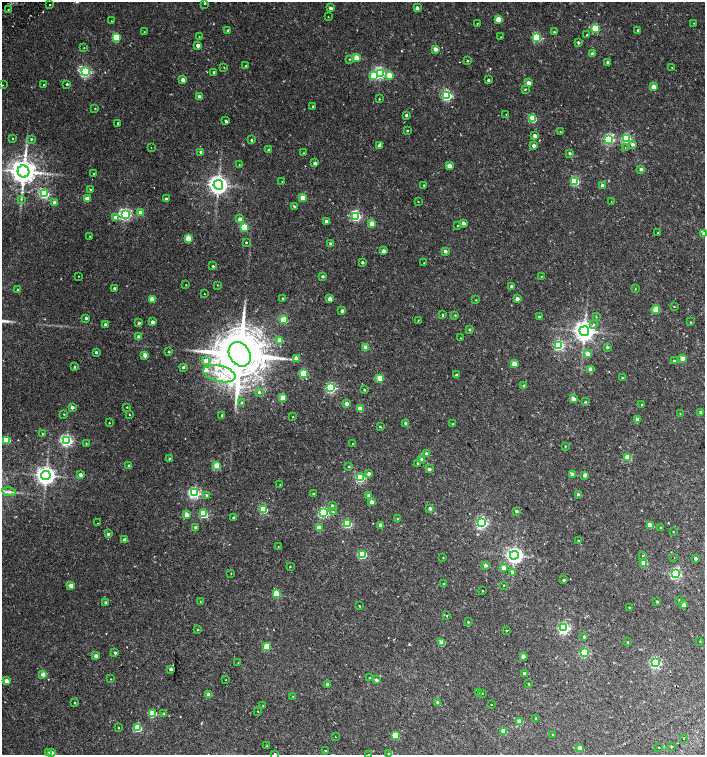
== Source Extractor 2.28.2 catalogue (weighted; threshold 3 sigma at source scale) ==
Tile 6 of 4 x 4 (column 2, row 2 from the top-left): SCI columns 1598-3002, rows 3061-4565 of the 6068 x 6115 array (HDU 1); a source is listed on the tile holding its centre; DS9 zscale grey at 2 x 2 block average (1 PNG px = mean of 2 x 2 image px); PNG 707 x 757 px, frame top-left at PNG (2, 2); each listed source drawn as its Kron ellipse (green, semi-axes under 4 px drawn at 4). Shown black and unused: <1% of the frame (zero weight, under 2 of 3 exposures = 3% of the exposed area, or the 3 px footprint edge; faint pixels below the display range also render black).
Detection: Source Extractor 2.28.2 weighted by HDU 2 'WHT'; one run over the whole footprint, this tile lists its part. Background 0.0101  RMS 0.0028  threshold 0.0126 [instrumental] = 3 sigma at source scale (4.5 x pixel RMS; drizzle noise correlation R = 1.50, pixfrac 1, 0.0396/0.0396 arcsec/px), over >= 5 px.
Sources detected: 336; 4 cosmic-ray / hot-pixel residue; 1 long thin detection or spike segment (spike, bleed or trail) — neither listed nor drawn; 3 inside a brighter listed object's ellipse — not listed separately; the other 328 listed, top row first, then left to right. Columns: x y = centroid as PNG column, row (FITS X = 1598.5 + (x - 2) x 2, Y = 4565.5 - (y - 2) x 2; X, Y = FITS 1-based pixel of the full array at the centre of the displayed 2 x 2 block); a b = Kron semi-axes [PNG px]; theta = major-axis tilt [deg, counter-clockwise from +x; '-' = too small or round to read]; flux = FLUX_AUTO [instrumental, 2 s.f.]
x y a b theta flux
205 3 2 2 - 0.66
50 5 2 2 - 0.91
331 8 2 2 - 2.6
417 8 2 2 - 3.5
8 10 2 2 - 0.38
328 17 2 2 - 0.22
498 19 3 3 - 12
111 21 2 2 - 0.25
477 23 2 2 - 0.3
694 23 3 2 - 0.27
595 29 3 3 - 27
228 31 2 2 - 2.5
638 31 2 2 - 2.1
144 32 2 2 - 0.35
554 32 3 2 - 0.72
587 35 2 2 - 0.3
199 36 2 2 - 0.25
116 37 3 3 - 22
501 37 3 2 - 0.29
537 38 3 3 - 39
578 42 3 2 - 1.2
198 45 2 2 - 5.1
84 48 2 2 - 0.25
435 49 2 2 - 5.9
592 54 3 2 - 2.8
356 58 3 3 - 13
349 59 3 2 - 0.49
467 61 2 2 - 0.61
608 62 2 2 - 2
246 66 2 2 - 0.6
672 67 2 2 - 0.77
224 68 2 2 - 0.75
85 72 3 3 - 83
214 72 2 2 - 1.2
380 73 3 3 - 89
390 75 3 3 - 12
374 76 3 3 - 17
183 80 2 2 - 6.3
488 80 2 2 - 1.3
529 83 3 2 - 3.8
67 84 2 2 - 0.97
2 85 2 2 - 0.31
43 85 2 2 - 0.48
653 87 3 2 - 9.4
525 89 2 2 - 0.77
447 96 3 3 - 65
199 97 2 2 - 5.8
379 99 2 2 - 0.39
313 106 2 2 - 0.85
95 109 2 2 - 0.43
506 114 2 2 - 0.32
406 115 2 2 - 1.6
533 119 3 3 - 24
226 121 2 2 - 1.2
118 123 2 2 - 2
407 130 2 2 - 0.52
560 131 2 2 - 0.24
535 136 3 2 - 5.2
12 138 2 2 - 0.37
31 139 3 2 - 0.92
609 139 3 3 - 65
627 139 3 3 - 51
251 140 2 2 - 0.96
633 144 3 3 - 2
379 145 4 3 - 3.1
534 145 2 2 - 3.8
151 147 2 2 - 0.24
625 148 2 2 - 0.42
269 150 2 2 - 2.2
201 152 2 2 - 3
303 153 2 2 - 0.3
570 153 2 2 - 1.2
315 163 3 2 - 1.6
239 165 2 2 - 0.29
449 166 3 3 - 11
641 169 3 3 - 1.6
23 172 6 5 - 970
94 174 2 2 - 0.7
282 181 2 2 - 0.56
575 181 3 3 - 36
218 185 5 4 - 380
424 185 2 2 - 0.56
602 185 2 2 - 2.3
90 189 3 2 - 0.46
44 194 3 3 - 53
87 198 3 2 - 6.7
166 198 2 2 - 1.2
303 198 3 3 - 13
21 199 3 2 - 0.62
55 202 2 2 - 5.2
418 202 2 2 - 0.49
611 202 2 2 - 0.31
294 206 3 2 - 0.69
140 212 3 2 - 7.7
125 215 4 3 - 99
356 216 4 3 - 64
116 217 3 2 - 5.5
240 219 3 2 - 4.2
326 221 2 2 - 2.2
463 223 2 2 - 3.3
372 224 3 3 - 9.9
458 226 2 2 - 0.51
244 227 3 3 - 29
658 233 2 2 - 0.41
704 234 2 2 - 4.1
90 236 2 2 - 0.4
188 238 3 3 - 12
246 242 2 2 - 2.2
331 244 2 2 - 2.5
383 251 2 2 - 3.4
445 251 2 2 - 3.1
362 262 2 2 - 1.4
424 263 2 2 - 0.29
213 266 2 2 - 0.97
78 276 2 2 - 0.23
323 276 2 2 - 1.1
541 277 2 2 - 0.39
186 285 2 2 - 0.25
217 285 2 2 - 0.27
512 286 2 2 - 2.1
114 288 2 2 - 0.88
635 289 2 2 - 0.31
18 290 2 2 - 1.1
204 294 2 2 - 0.27
283 298 3 2 - 0.48
152 299 3 3 - 8.6
329 299 2 2 - 4.3
517 299 2 2 - 4.1
476 300 2 2 - 0.44
674 306 2 2 - 0.67
656 310 4 3 - 17
342 311 2 2 - 2.8
442 315 2 2 - 1.9
455 315 2 2 - 0.6
539 317 2 2 - 1.8
596 317 2 2 - 0.39
86 318 2 2 - 1.5
284 320 3 3 - 23
418 320 2 2 - 0.44
152 322 2 2 - 3.1
690 322 2 2 - 0.34
139 323 2 2 - 1.3
105 324 2 2 - 2.1
593 324 3 2 - 1
469 330 3 2 - 0.75
584 331 5 5 - 500
138 337 2 2 - 2.1
461 338 2 2 - 0.3
280 340 3 2 - 9.1
559 345 3 3 - 64
366 347 3 3 - 8.5
607 347 2 2 - 1.4
96 352 3 3 - 1.3
169 352 3 2 - 0.53
240 354 13 10 -56 4800
588 354 3 3 - 6.4
145 355 3 2 - 6.5
296 358 3 2 - 7
682 358 3 2 - 8.9
206 360 3 3 - 4.5
674 361 3 2 - 0.69
514 364 3 3 - 10
74 367 3 2 - 0.85
183 367 2 2 - 1.7
591 369 3 2 - 8.2
219 374 16 8 -14 12
303 374 3 3 - 28
457 375 2 2 - 1.1
380 378 3 3 - 16
622 378 2 2 - 0.79
524 386 2 2 - 2.1
331 388 3 3 - 73
364 389 3 2 - 0.75
259 392 4 3 - 0.82
283 397 3 3 - 12
573 399 3 2 - 6.5
241 402 3 2 - 0.95
585 402 3 2 - 0.49
346 403 2 2 - 4.5
642 405 2 2 - 0.72
72 407 2 2 - 3
127 407 2 2 - 0.41
360 409 3 3 - 13
701 412 2 2 - 3.1
64 414 3 2 - 0.37
680 414 2 2 - 0.26
129 415 2 2 - 0.36
222 415 2 2 - 0.73
293 417 2 2 - 0.3
637 420 2 2 - 6.2
109 423 2 2 - 0.33
405 423 2 2 - 1.1
453 424 2 2 - 0.41
380 427 2 2 - 0.63
42 434 2 2 - 0.38
6 440 3 3 - 26
67 440 4 3 - 110
86 443 3 2 - 0.3
353 443 2 2 - 0.26
565 446 2 2 - 0.46
427 454 3 2 - 3.7
628 457 3 3 - 17
170 459 3 2 - 1.6
422 460 2 2 - 6.5
418 463 3 3 - 0.71
129 465 2 2 - 1.1
217 466 3 3 - 18
349 466 3 2 - 0.53
429 469 3 2 - 2.1
369 474 2 2 - 2.7
572 474 3 2 - 6.1
46 475 5 4 - 390
80 475 2 2 - 2.5
585 475 2 2 - 3.1
360 478 3 3 - 46
280 485 2 2 - 0.29
9 492 7 3 -12 1.7
194 493 4 3 - 97
314 494 2 2 - 0.91
578 494 3 3 - 1.3
206 495 3 3 - 0.74
369 495 3 3 - 3.1
371 502 3 2 - 3.6
332 506 2 2 - 1.3
430 508 2 2 - 3
264 509 3 3 - 33
516 511 3 2 - 1.5
324 512 3 3 - 67
333 512 4 3 - 0.75
204 514 3 3 - 30
186 515 2 2 - 7.3
233 517 3 2 - 0.8
397 519 3 2 - 0.64
97 523 2 2 - 0.19
482 523 4 3 - 98
347 524 3 3 - 43
380 525 3 2 - 5.2
650 525 3 3 - 12
196 527 2 2 - 1.6
319 528 3 3 - 9.2
661 528 2 2 - 0.97
673 532 2 2 - 0.29
108 534 3 2 - 1.4
125 540 2 2 - 3
578 541 2 2 - 0.44
278 547 2 2 - 0.26
363 555 3 3 - 31
514 555 4 4 - 240
642 556 2 2 - 0.77
674 557 2 2 - 0.28
443 558 2 2 - 0.35
696 558 2 2 - 2
644 563 3 3 - 13
486 565 2 2 - 2.8
290 567 2 2 - 0.48
504 568 3 2 - 6.1
231 573 2 2 - 0.23
513 573 3 3 - 2.4
675 574 3 3 - 76
564 580 2 2 - 1.1
444 584 3 2 - 0.64
504 585 2 2 - 0.6
71 586 2 2 - 6.4
482 591 2 2 - 0.3
276 594 3 3 - 17
200 601 2 2 - 0.31
680 601 3 2 - 1.4
106 602 2 2 - 1
657 602 2 2 - 0.86
683 604 2 2 - 6.5
359 606 2 2 - 0.39
629 607 2 2 - 0.54
447 616 2 2 - 0.79
468 622 3 2 - 0.44
564 628 3 3 - 97
197 630 2 2 - 0.57
506 631 2 2 - 1.1
584 637 3 2 - 1.3
700 641 2 2 - 0.33
627 642 2 2 - 0.54
442 643 3 3 - 11
267 647 3 3 - 21
115 653 2 2 - 1.4
584 653 3 3 - 50
96 656 3 2 - 4.5
523 656 2 2 - 4.2
238 663 2 2 - 0.29
655 663 3 3 - 85
171 669 2 2 - 2.1
525 673 3 3 - 1.2
43 674 2 2 - 6.2
370 678 2 2 - 0.6
111 679 2 2 - 0.27
226 680 2 2 - 0.41
376 680 2 2 - 2
6 681 2 2 - 6.5
327 684 2 2 - 1.7
529 684 3 2 - 0.46
478 692 2 2 - 0.3
482 693 2 2 - 1.9
208 695 2 2 - 6
293 696 2 2 - 0.27
74 702 3 2 - 0.43
438 702 3 2 - 2.9
263 705 2 2 - 0.29
491 705 2 2 - 0.89
258 711 2 2 - 0.24
153 713 3 3 - 25
164 714 2 2 - 2
536 718 2 2 - 0.42
520 721 3 3 - 12
118 728 2 2 - 0.36
138 728 3 3 - 29
504 731 3 3 - 13
396 735 3 3 - 24
553 735 2 2 - 0.43
335 737 2 2 - 0.23
683 738 2 2 - 0.28
267 746 2 2 - 0.27
672 746 2 2 - 1.2
659 747 2 2 - 0.62
580 748 2 2 - 4.8
326 750 2 2 - 1.4
49 752 3 3 - 0.78
51 753 2 2 - 2.8
275 754 2 2 - 0.92
369 754 2 2 - 0.21
389 754 3 2 - 0.73
Isophote crosses this tile's border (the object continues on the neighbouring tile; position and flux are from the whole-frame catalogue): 4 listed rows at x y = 704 234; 275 754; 369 754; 389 754
Diffuse or blended objects may show on this block-average render without a row.